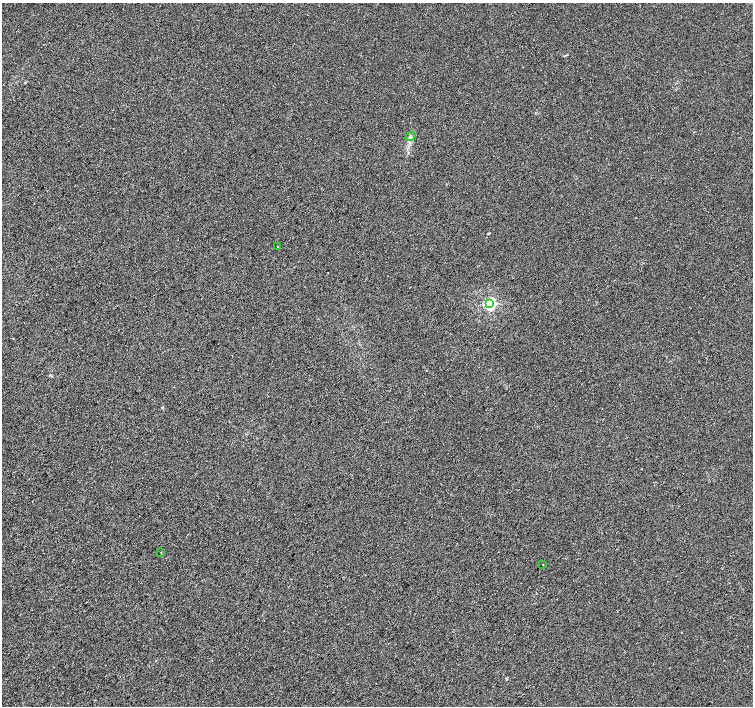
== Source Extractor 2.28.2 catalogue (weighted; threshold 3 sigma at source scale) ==
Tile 7 of 4 x 4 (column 3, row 2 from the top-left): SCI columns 3012-4513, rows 3048-4454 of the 6016 x 6029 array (HDU 1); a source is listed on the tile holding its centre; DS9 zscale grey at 2 x 2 block average (1 PNG px = mean of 2 x 2 image px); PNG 755 x 708 px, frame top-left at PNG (2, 3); each listed source drawn as its Kron ellipse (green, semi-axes under 4 px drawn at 4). Shown black and unused: <1% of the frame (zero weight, under 2 of 3 exposures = <1% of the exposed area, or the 3 px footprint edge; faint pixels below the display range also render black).
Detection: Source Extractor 2.28.2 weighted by HDU 2 'WHT'; one run over the whole footprint, this tile lists its part. Background 0.0066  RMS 0.0079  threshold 0.0355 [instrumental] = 3 sigma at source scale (4.5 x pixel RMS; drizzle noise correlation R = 1.50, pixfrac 1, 0.0396/0.0396 arcsec/px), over >= 5 px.
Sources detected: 5; all 5 listed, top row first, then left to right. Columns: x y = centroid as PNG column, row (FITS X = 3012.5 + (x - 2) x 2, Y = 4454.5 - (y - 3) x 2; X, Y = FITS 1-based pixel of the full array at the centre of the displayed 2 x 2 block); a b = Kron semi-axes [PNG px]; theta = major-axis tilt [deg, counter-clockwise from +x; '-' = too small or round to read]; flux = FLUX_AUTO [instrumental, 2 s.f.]
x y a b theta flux
410 137 5 3 - 3
278 247 2 2 - 2
490 304 4 3 - 320
161 552 2 2 - 1.1
543 565 2 2 - 2.1